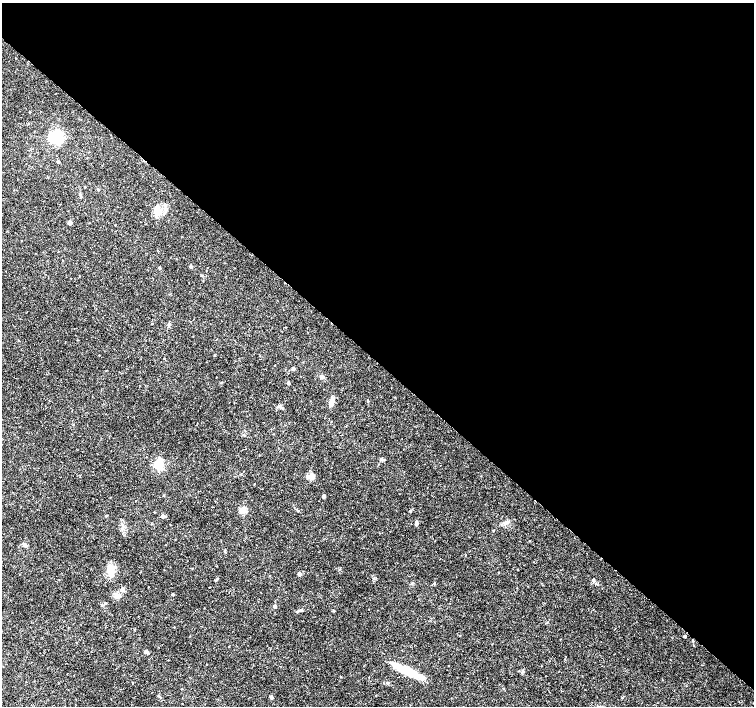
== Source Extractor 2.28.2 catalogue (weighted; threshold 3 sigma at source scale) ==
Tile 3 of 4 x 4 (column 3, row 1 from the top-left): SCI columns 3015-4517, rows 4389-5796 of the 6030 x 6030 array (HDU 1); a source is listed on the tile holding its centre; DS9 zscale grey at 2 x 2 block average (1 PNG px = mean of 2 x 2 image px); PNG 756 x 708 px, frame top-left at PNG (2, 3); no overlay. Shown black and unused: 51% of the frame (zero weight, under 3 of 4 exposures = <1% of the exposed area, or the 3 px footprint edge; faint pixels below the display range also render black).
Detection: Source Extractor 2.28.2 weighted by HDU 2 'WHT'; one run over the whole footprint, this tile lists its part. Background 0.0237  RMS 0.0019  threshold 0.00866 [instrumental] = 3 sigma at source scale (4.5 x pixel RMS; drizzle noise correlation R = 1.50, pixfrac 1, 0.0396/0.0396 arcsec/px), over >= 5 px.
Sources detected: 51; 4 inside a brighter listed object's ellipse — not listed separately; the other 47 listed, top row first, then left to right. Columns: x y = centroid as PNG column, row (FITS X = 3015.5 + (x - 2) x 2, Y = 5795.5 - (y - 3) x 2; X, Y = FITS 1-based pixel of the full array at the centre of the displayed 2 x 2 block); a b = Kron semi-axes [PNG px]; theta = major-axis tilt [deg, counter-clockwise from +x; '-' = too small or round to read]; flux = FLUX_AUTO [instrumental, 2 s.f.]
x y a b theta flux
57 137 5 4 - 100
58 162 4 2 - 0.5
85 187 3 2 - 0.24
98 190 3 2 - 0.28
80 194 4 2 - 0.36
165 204 5 3 - 0.59
157 213 9 5 43 2.4
70 223 3 3 - 2.9
191 267 4 3 - 0.6
159 268 2 2 - 0.67
201 275 3 2 - 0.25
169 325 4 3 - 0.51
293 369 4 4 - 0.73
322 376 5 3 - 0.84
288 383 2 2 - 1.1
368 401 3 2 - 0.29
332 402 9 4 70 3
381 459 5 3 - 0.73
158 464 4 3 - 37
311 476 8 5 -5 2.2
164 495 2 2 - 0.27
324 496 2 2 - 2
243 511 3 3 - 15
410 511 2 2 - 0.51
162 516 3 3 - 2.1
416 523 6 3 78 0.85
505 523 4 2 - 0.44
530 541 2 2 - 0.2
25 545 6 3 -40 0.87
517 569 2 2 - 0.23
299 574 3 3 - 2.1
111 575 24 8 -64 5
217 579 3 3 - 0.38
593 580 3 3 - 0.94
434 583 3 3 - 0.35
173 594 2 2 - 0.65
117 596 6 5 - 1.5
105 603 3 2 - 0.37
275 606 2 2 - 1.8
299 611 5 2 - 0.56
333 611 3 2 - 0.59
174 627 2 2 - 0.18
685 636 2 2 - 0.76
146 652 4 4 - 1.1
409 671 30 8 -25 13
388 683 3 3 - 0.44
272 697 4 3 - 0.8
Diffuse or blended objects may show on this block-average render without a row.